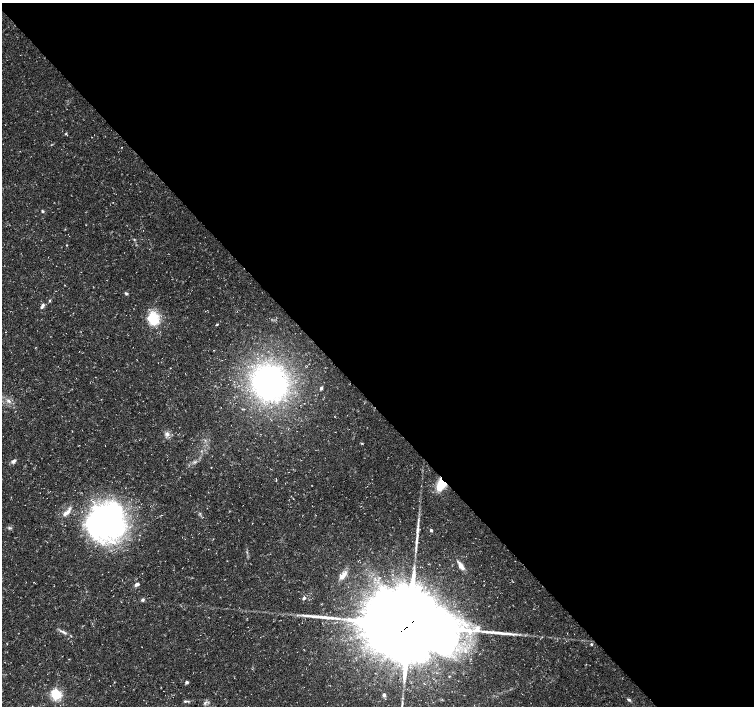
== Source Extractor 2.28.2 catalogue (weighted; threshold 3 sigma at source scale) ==
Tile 8 of 4 x 4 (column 4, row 2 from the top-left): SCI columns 4515-6018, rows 3026-4432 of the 6018 x 5987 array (HDU 1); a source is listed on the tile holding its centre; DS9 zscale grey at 2 x 2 block average (1 PNG px = mean of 2 x 2 image px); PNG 756 x 708 px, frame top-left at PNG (2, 3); no overlay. Shown black and unused: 57% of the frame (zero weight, under 3 of 5 exposures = <1% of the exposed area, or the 3 px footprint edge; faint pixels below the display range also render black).
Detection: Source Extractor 2.28.2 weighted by HDU 2 'WHT'; one run over the whole footprint, this tile lists its part. Background 0.0226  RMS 0.0035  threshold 0.0157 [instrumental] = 3 sigma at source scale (4.5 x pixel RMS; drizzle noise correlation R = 1.50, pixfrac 1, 0.0396/0.0396 arcsec/px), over >= 5 px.
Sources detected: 41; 1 inside a brighter object's white glare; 3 long thin detections or spike segments (spike, bleed or trail) — not listed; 1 inside a brighter listed object's ellipse — not listed separately; the other 36 listed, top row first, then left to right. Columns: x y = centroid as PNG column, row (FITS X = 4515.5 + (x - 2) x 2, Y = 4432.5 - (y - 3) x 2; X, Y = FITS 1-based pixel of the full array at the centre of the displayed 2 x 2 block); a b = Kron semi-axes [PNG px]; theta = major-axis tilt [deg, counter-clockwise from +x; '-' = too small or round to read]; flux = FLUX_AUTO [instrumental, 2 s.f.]
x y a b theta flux
66 134 3 2 - 0.61
113 202 2 2 - 0.25
42 211 3 3 - 1
134 239 3 3 - 0.6
67 245 2 2 - 0.5
126 293 4 3 - 1.1
50 300 3 3 - 0.75
42 306 7 3 60 2.3
153 319 18 13 -82 21
217 324 3 2 - 0.65
270 383 26 24 -50 290
321 388 3 3 - 1.7
8 401 6 3 -60 2
335 417 2 2 - 0.28
167 434 7 5 -60 2.9
13 461 6 4 34 2.6
441 484 12 8 63 20
66 512 16 5 45 5.2
106 522 40 35 21 230
9 528 3 3 - 1
431 530 2 2 - 1.9
461 566 9 4 -58 5.6
342 577 11 6 54 6.1
137 584 4 3 - 3.5
304 598 4 4 - 1.7
143 600 5 4 - 1.3
409 625 25 20 -16 15000
478 629 10 6 -83 5.4
64 632 8 3 -36 2.2
591 644 3 3 - 1.1
187 682 3 3 - 1.7
56 695 3 3 - 130
384 695 4 3 - 1.8
629 700 5 3 - 1.3
185 701 4 3 - 1
205 703 6 2 40 1.2
Overlapping masked pixels (flux is a lower limit): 2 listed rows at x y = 441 484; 409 625